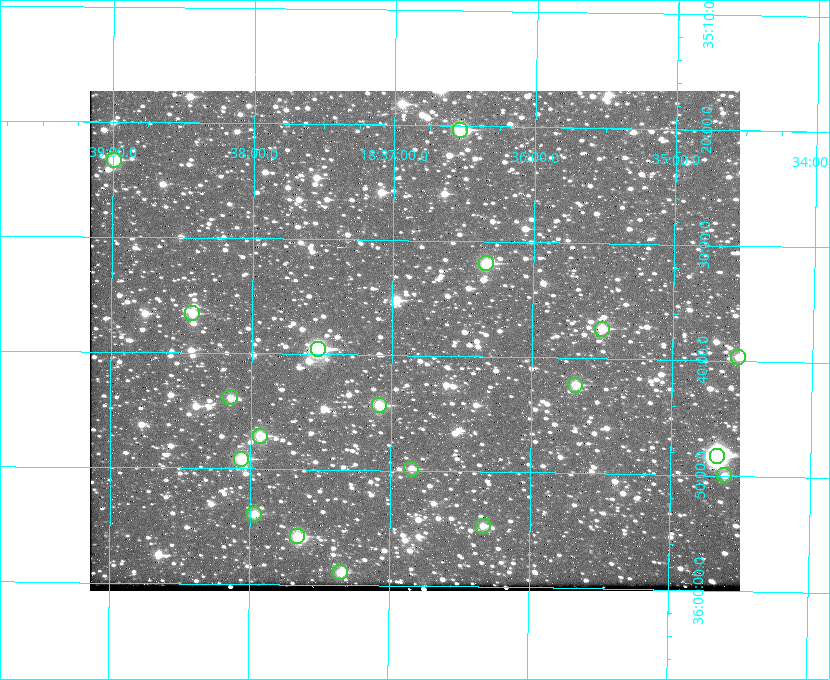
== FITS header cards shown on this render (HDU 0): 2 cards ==
NAXIS1  =                  650 / Width of table row in bytes
NAXIS2  =                  500 / Number of rows in table

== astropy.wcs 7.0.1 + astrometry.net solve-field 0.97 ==
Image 650 x 500 px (HDU 0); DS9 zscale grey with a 90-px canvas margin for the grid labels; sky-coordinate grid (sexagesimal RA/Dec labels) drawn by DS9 from the SOLVED WCS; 19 Tycho-2 reference stars matched to detected sources circled (green)
Header WCS: none
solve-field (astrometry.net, Tycho-2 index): SOLVED blind (the file carries no WCS)
Solved WCS: RA---TAN-SIP/DEC--TAN-SIP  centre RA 18:36:50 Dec +35:39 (279.21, +35.64 deg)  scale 5.21 arcsec/px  FOV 56.5' x 43.4'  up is +179 deg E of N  parity flipped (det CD > 0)
(file carries no celestial WCS; the grid is the blind solution)
Tycho-2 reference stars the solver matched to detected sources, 19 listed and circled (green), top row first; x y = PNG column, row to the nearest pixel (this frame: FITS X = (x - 90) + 1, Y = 500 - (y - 91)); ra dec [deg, ICRS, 3 dp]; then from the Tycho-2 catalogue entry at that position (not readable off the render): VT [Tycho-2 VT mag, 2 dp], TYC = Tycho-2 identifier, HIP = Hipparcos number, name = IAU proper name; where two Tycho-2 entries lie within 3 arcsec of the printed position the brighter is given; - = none
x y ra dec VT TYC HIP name
460 130 279.134 +35.339 9.91 2645-980-1 - -
114 160 279.747 +35.388 10.29 2645-648-1 - -
486 263 279.085 +35.532 9.84 2645-710-1 - -
192 313 279.606 +35.610 10.50 2645-565-1 - -
602 329 278.877 +35.623 10.37 2632-1282-1 - -
318 349 279.382 +35.660 8.88 2649-136-1 91311 -
738 357 278.632 +35.662 10.68 2636-195-1 - -
575 385 278.922 +35.705 10.37 2636-96-1 - -
230 397 279.537 +35.731 11.00 2649-31-1 - -
379 405 279.271 +35.739 10.27 2649-22-1 - -
260 436 279.483 +35.786 9.96 2649-1276-1 - -
717 456 278.667 +35.805 7.78 2636-68-1 91080 -
241 459 279.516 +35.819 10.07 2649-1464-1 - -
411 469 279.212 +35.831 10.99 2649-1529-1 - -
724 475 278.654 +35.833 11.29 2636-133-1 - -
254 514 279.492 +35.899 10.86 2649-1492-1 - -
483 526 279.083 +35.912 11.42 2649-1448-1 - -
297 536 279.414 +35.931 10.32 2649-1381-1 - -
340 572 279.337 +35.982 10.50 2649-1232-1 - -